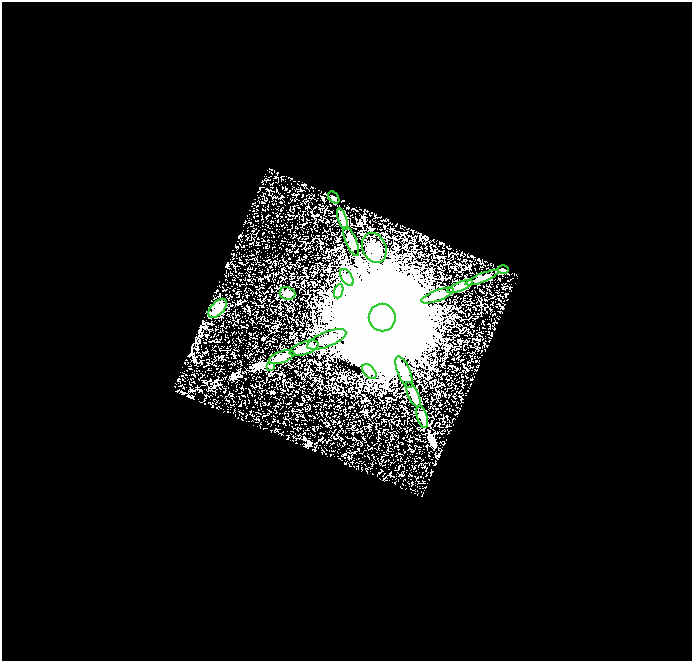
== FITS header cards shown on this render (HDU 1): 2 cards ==
NAXIS1  =                  690
NAXIS2  =                  659

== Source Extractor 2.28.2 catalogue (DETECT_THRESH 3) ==
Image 690 x 659 px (HDU 1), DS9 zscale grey, 1 PNG px = 1 image px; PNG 694 x 663 px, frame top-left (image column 1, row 659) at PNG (2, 2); each listed source drawn as its Kron ellipse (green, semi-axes under 4 px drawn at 4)
Background 0.183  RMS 0.063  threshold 0.189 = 3 sigma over >= 5 px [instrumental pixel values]
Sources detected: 21; all 21 listed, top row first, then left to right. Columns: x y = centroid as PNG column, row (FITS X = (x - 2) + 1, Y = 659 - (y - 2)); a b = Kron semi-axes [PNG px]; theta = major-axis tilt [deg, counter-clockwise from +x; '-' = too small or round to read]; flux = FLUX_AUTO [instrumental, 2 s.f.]
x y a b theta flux
334 197 7 4 -51 6.4
342 219 11 3 -70 20
351 241 15 5 -68 38
374 248 15 11 -67 73
503 270 5 3 - 6.2
347 277 9 5 -57 15
482 278 17 4 21 24
460 287 13 4 22 42
339 291 7 4 71 12
287 293 8 6 -8 15
437 295 17 5 21 94
217 308 11 6 47 30
382 317 14 13 - 300000
327 339 21 7 21 110
304 348 15 6 20 47
282 357 13 5 21 22
271 366 4 3 - 8.3
369 372 9 5 -48 15
404 372 17 6 -68 88
413 395 13 5 -65 37
422 417 11 5 -73 19